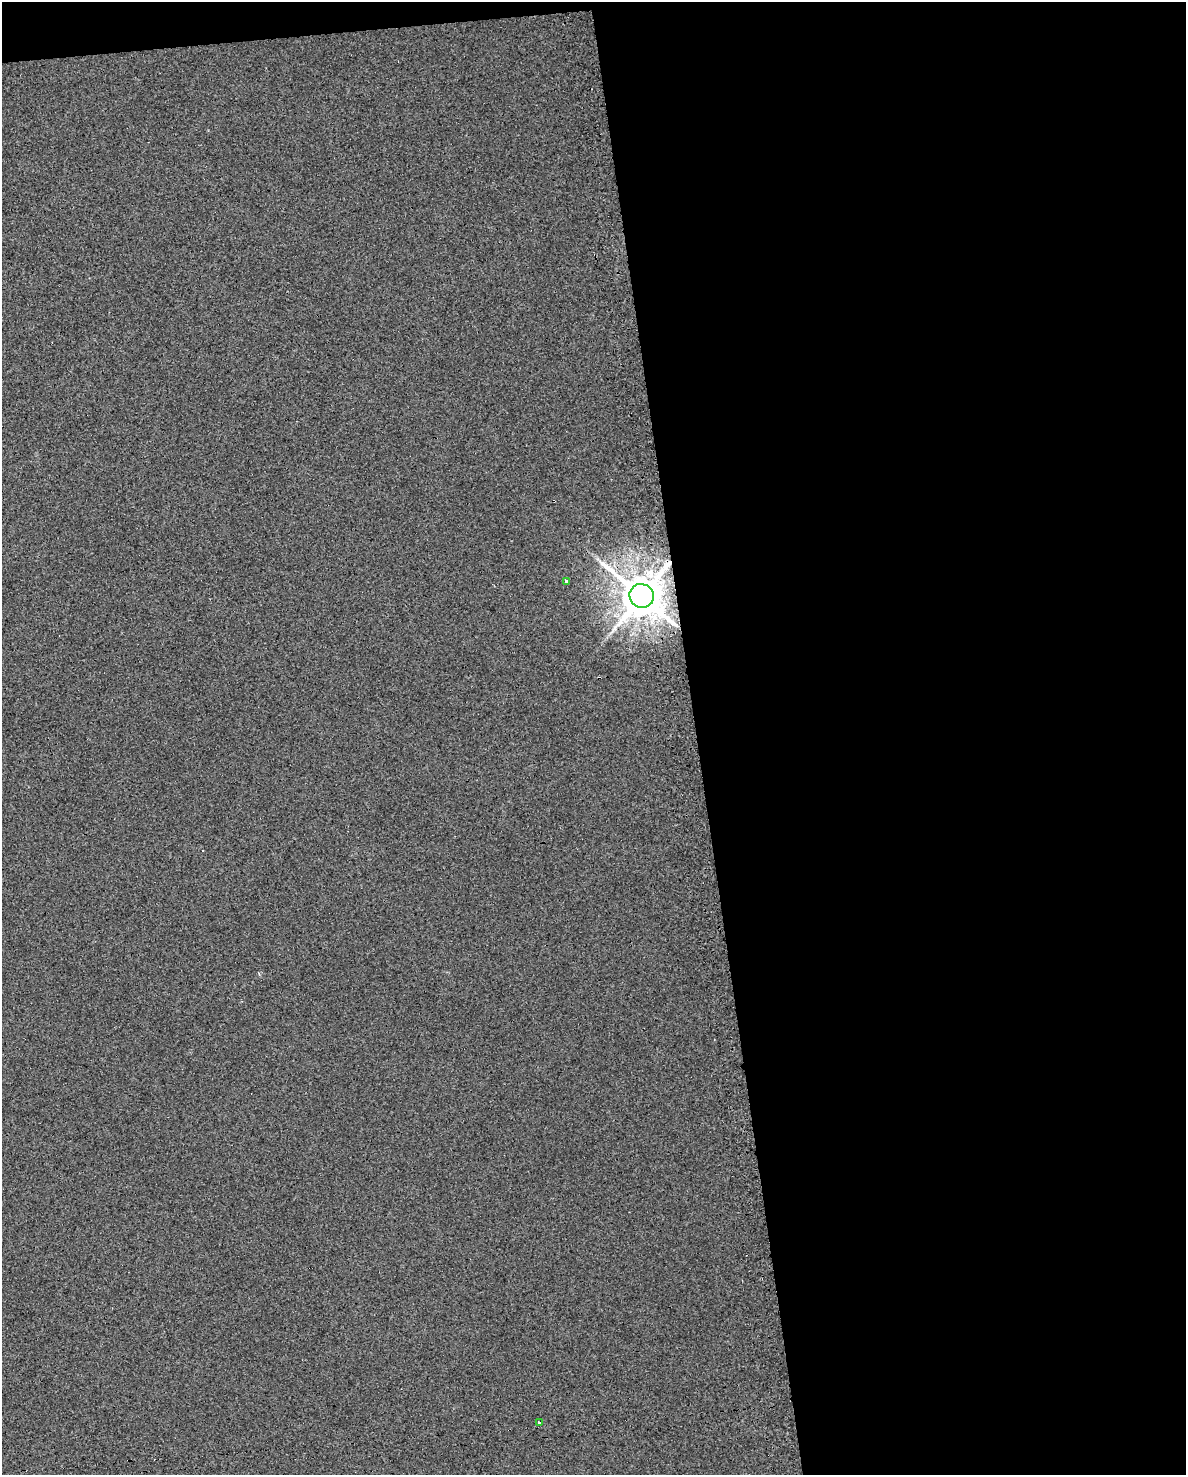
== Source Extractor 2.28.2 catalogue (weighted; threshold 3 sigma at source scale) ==
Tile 4 of 4 x 3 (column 4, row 1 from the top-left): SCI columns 3589-4772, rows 3009-4481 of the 4772 x 4534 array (HDU 1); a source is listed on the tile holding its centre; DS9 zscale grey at full resolution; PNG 1188 x 1477 px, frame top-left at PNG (2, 2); each listed source drawn as its Kron ellipse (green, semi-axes under 4 px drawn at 4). Shown black and unused: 43% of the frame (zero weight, under 2 of 3 exposures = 3% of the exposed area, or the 3 px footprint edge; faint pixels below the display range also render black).
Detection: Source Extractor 2.28.2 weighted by HDU 2 'WHT'; one run over the whole footprint, this tile lists its part. Background 0.0301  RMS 0.013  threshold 0.0601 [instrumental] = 3 sigma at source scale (4.5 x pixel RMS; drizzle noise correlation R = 1.50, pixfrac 1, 0.0396/0.0396 arcsec/px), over >= 5 px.
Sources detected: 5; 2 cosmic-ray / hot-pixel residue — neither listed nor drawn; the other 3 listed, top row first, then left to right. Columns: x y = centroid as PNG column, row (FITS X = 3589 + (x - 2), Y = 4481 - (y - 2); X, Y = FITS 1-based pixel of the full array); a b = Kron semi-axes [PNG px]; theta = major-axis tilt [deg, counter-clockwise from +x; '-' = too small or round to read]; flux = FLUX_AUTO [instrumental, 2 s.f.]
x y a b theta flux
566 581 3 3 - 6
642 596 12 11 - 5200
539 1422 3 3 - 4.6
Overlapping masked pixels (flux is a lower limit): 1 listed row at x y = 642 596